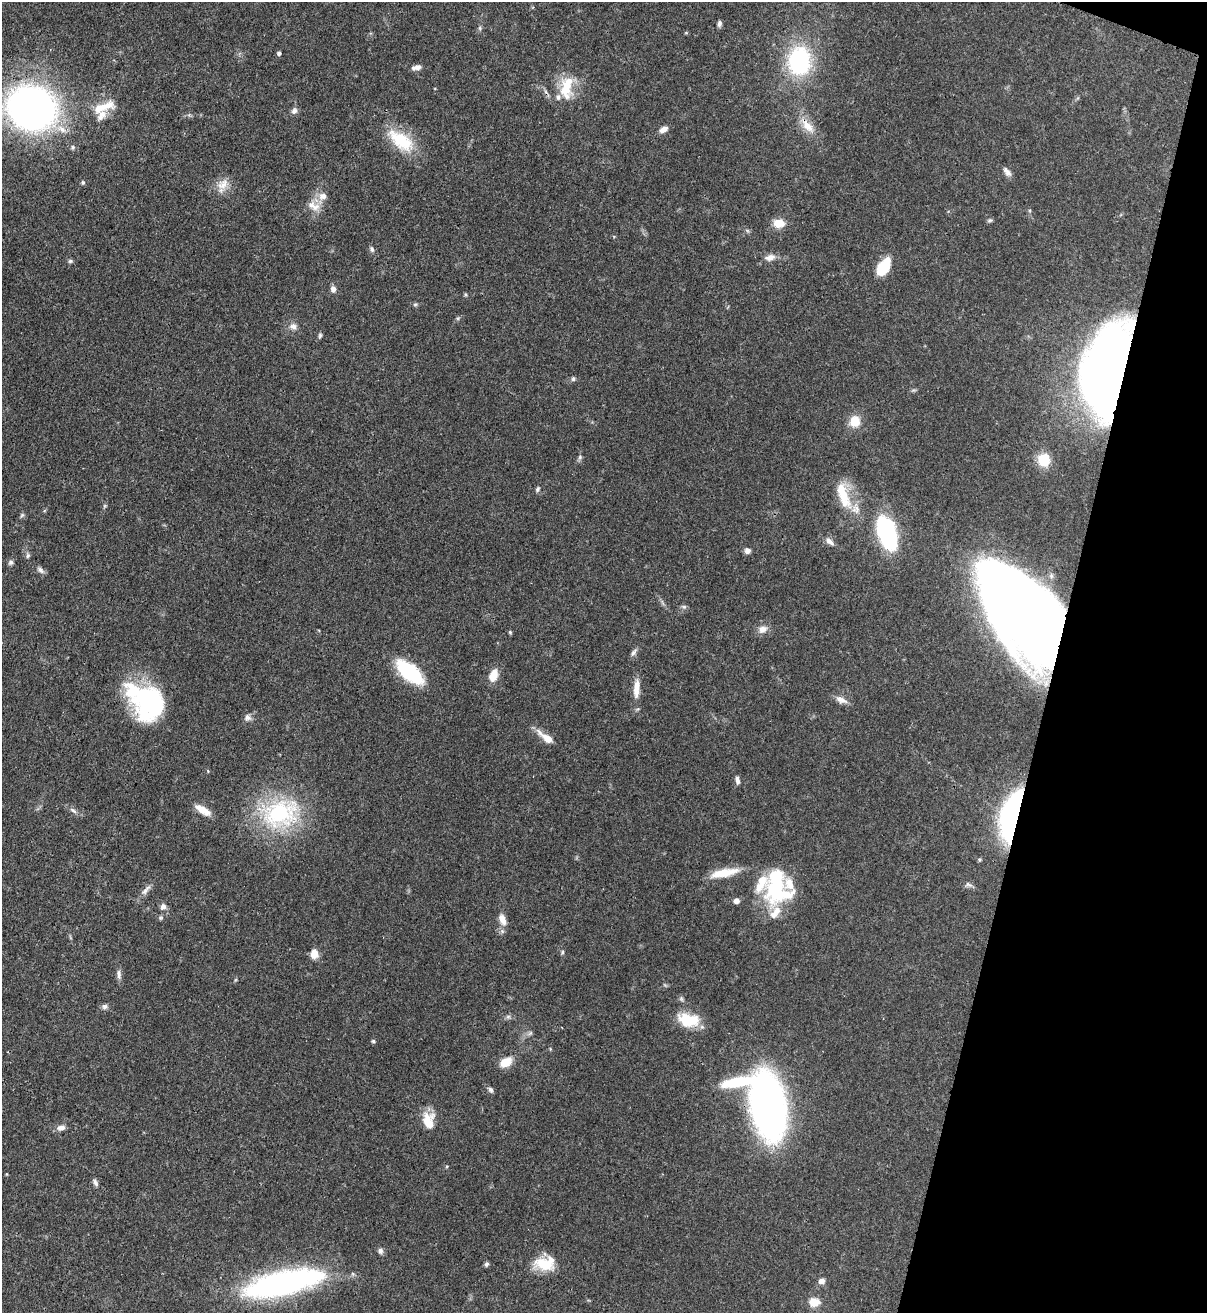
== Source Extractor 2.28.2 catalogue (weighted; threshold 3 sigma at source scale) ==
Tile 8 of 4 x 4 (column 4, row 2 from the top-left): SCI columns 3834-5038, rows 2652-3962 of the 5382 x 5303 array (HDU 1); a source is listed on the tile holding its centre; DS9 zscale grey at full resolution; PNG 1209 x 1315 px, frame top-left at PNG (2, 2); no overlay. Shown black and unused: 13% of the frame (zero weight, under 3 of 4 exposures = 7% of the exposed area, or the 3 px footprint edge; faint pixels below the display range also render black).
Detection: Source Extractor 2.28.2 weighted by HDU 2 'WHT'; one run over the whole footprint, this tile lists its part. Background 0.0772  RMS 0.0038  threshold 0.0173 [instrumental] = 3 sigma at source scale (4.5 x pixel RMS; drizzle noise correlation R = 1.50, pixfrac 1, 0.05/0.05 arcsec/px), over >= 5 px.
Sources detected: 104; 3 inside a brighter object's white glare — not listed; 8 inside a brighter listed object's ellipse — not listed separately; the other 93 listed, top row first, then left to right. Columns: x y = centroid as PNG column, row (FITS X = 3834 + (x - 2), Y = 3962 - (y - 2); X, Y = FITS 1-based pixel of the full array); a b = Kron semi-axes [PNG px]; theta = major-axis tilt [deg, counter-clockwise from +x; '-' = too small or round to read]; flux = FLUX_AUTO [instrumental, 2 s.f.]
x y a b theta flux
719 24 7 5 82 1.1
480 28 6 4 -90 0.62
279 53 4 4 - 1
799 61 26 21 85 43
416 67 13 6 8 1.9
567 87 33 17 82 12
103 107 36 12 20 8.6
31 108 33 28 -22 250
294 111 9 7 58 1.4
807 125 28 11 -50 6
62 129 14 9 -25 3.6
663 129 11 6 26 2.3
401 140 40 19 -37 17
1007 172 13 7 -51 1.8
83 182 6 4 -89 0.63
223 184 18 13 45 4.8
323 196 12 10 2 3.3
315 207 15 10 30 3.9
990 220 6 5 - 0.69
779 223 13 10 -1 5
747 230 7 4 -20 0.58
372 249 8 5 -74 0.92
770 257 15 8 15 2.7
70 261 6 5 - 0.71
884 266 19 10 56 13
333 289 8 7 - 1.7
415 304 6 4 1 0.59
458 318 6 4 18 0.56
293 326 10 8 -8 2
320 335 8 4 77 0.74
1109 371 79 36 78 370
573 379 7 5 76 0.74
855 421 14 12 69 6
580 457 6 6 - 0.75
1044 460 14 13 - 9
537 489 7 5 61 0.76
843 495 43 14 -71 13
104 506 6 4 71 0.53
22 515 6 5 - 0.67
887 533 30 16 -73 49
830 541 15 7 -45 2.1
747 551 6 6 - 1.8
28 556 7 5 88 0.84
11 562 7 6 - 0.91
40 570 12 6 -38 1.4
684 607 8 5 -17 0.79
1024 615 86 45 -55 560
762 629 13 10 18 2.9
510 632 5 4 - 0.48
633 652 12 6 54 1.3
410 672 26 12 -39 36
493 675 15 9 68 4.9
636 688 28 8 86 4.9
841 700 17 7 -24 2.7
148 701 45 28 79 43
247 717 9 9 - 1.7
546 737 23 8 -37 4.9
737 780 10 5 -81 1.4
73 810 12 5 -34 1.5
203 810 21 7 -31 5
280 813 54 39 14 45
1011 818 44 20 78 72
979 860 5 5 - 0.58
724 873 38 10 12 8.6
968 885 12 7 -18 1.3
776 888 41 25 82 31
146 890 18 6 49 2.4
736 901 6 6 - 2
163 907 8 7 - 1.7
502 919 17 9 -72 3.5
562 952 6 4 69 0.55
314 954 11 9 -81 3.3
119 974 13 6 -83 1.6
681 999 8 5 -69 0.75
105 1006 8 6 -4 1.3
508 1017 6 6 - 0.85
688 1020 25 15 -10 12
530 1033 6 4 89 0.65
373 1041 5 4 - 0.7
506 1062 16 10 31 5.2
737 1082 37 11 11 18
491 1090 8 6 -56 0.99
768 1105 42 21 -80 260
428 1121 20 12 -83 7.7
61 1128 11 7 12 2
6 1174 5 3 - 0.3
95 1183 10 5 -63 1.1
380 1251 8 7 - 1.1
545 1263 26 16 1 11
486 1264 6 5 - 0.9
821 1281 7 7 - 2
283 1283 81 23 12 100
814 1302 13 10 2 4.5
Overlapping masked pixels (flux is a lower limit): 5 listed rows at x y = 567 87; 807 125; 1109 371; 1024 615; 1011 818
Isophote crosses this tile's border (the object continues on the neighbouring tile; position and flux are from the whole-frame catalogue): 1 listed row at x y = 31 108